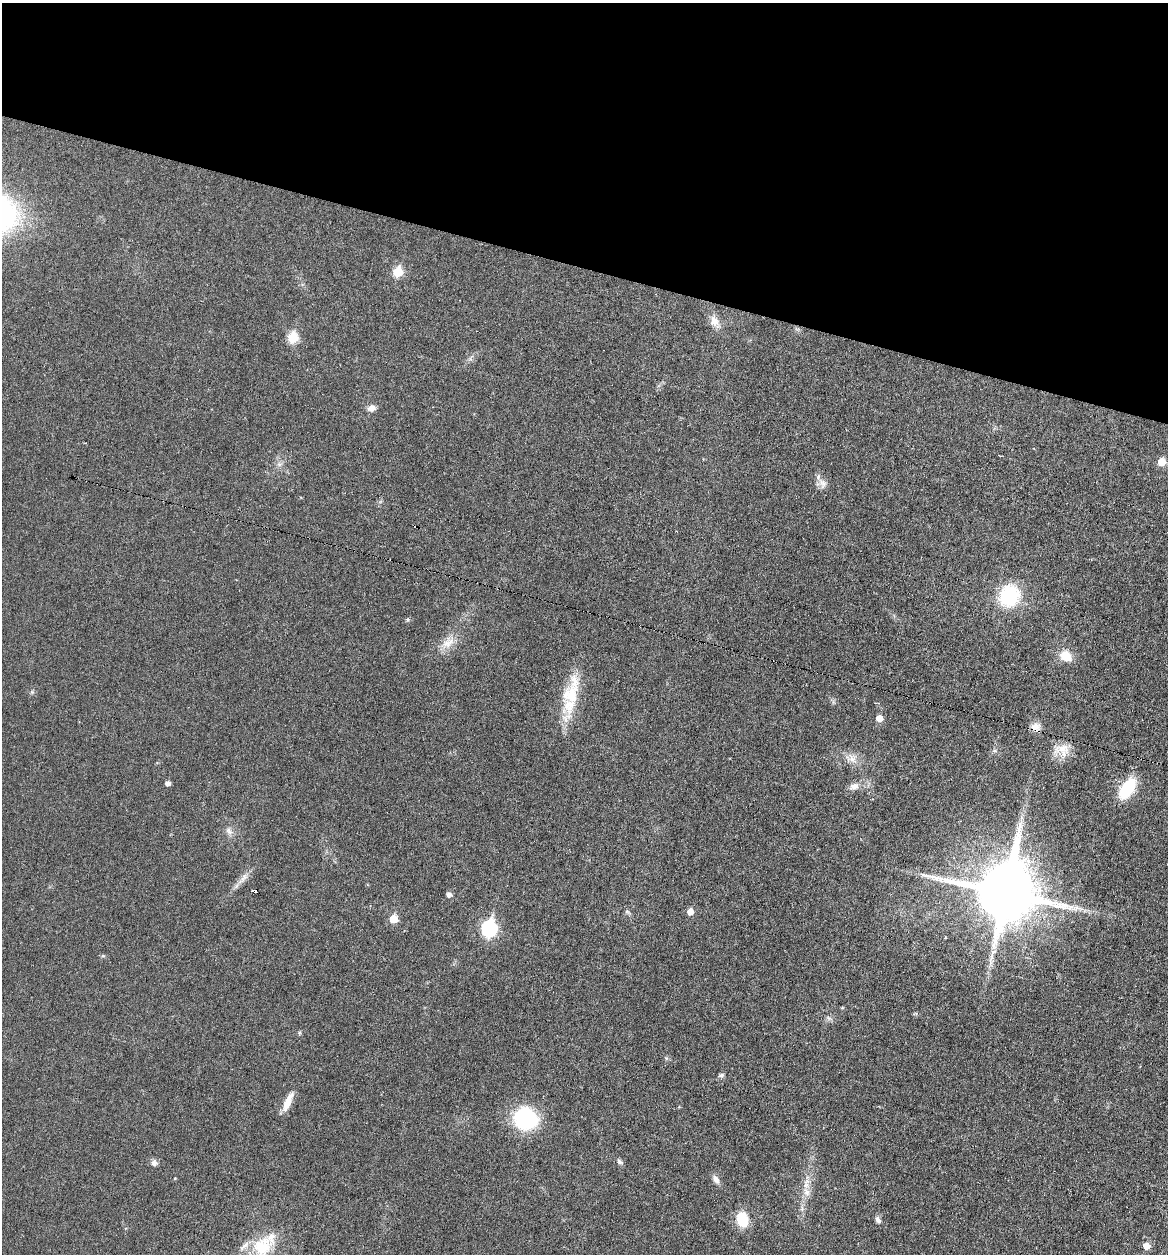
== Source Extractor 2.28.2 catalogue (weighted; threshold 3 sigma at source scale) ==
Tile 2 of 4 x 4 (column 2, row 1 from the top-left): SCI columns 1285-2450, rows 3756-5007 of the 5027 x 5007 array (HDU 1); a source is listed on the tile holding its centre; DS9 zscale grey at full resolution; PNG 1170 x 1256 px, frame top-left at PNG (2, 3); no overlay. Shown black and unused: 21% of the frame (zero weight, under 3 of 6 exposures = <1% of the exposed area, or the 3 px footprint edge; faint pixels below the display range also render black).
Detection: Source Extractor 2.28.2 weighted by HDU 2 'WHT'; one run over the whole footprint, this tile lists its part. Background 0.0454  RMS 0.0044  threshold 0.0179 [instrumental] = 3 sigma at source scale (4.09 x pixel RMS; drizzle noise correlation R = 1.36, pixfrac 0.8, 0.05/0.05 arcsec/px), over >= 5 px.
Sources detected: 44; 1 cosmic-ray / hot-pixel residue — not listed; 3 inside a brighter listed object's ellipse — not listed separately; the other 40 listed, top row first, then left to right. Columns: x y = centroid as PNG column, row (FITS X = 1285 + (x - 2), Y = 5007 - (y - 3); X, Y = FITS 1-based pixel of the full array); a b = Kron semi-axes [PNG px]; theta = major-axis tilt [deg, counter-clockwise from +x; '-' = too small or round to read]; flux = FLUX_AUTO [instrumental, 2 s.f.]
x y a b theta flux
398 272 6 6 - 14
714 321 15 12 -59 4
293 337 6 6 - 19
371 408 11 8 19 2.2
1162 461 6 6 - 6.6
822 483 14 10 -59 2.9
1009 596 21 19 73 27
448 643 22 12 38 5.9
1065 656 11 9 -32 8.1
571 694 32 24 68 18
879 718 6 5 - 4.1
1036 727 13 9 -10 2.9
1062 749 26 12 2 6.1
994 751 6 4 18 0.69
852 758 15 12 -40 4
168 783 5 5 - 1.8
854 786 14 9 17 2.9
1127 788 17 10 56 25
229 831 12 7 -53 1.9
243 878 20 7 51 3.1
1005 892 18 18 - 3300
449 894 5 5 - 1.7
690 911 5 5 - 3.8
393 919 6 6 - 7.6
489 928 8 7 - 76
992 957 10 5 82 1.6
829 1018 7 6 - 1
666 1058 5 5 - 0.55
721 1075 8 5 10 0.85
288 1102 24 7 65 5.4
525 1119 28 25 -18 29
620 1162 8 5 -40 1
154 1163 8 8 - 1.5
175 1178 4 3 - 0.34
716 1179 11 7 -55 2.1
806 1192 13 8 -61 3
742 1219 16 11 -78 11
878 1220 9 6 -68 1.5
262 1246 33 24 59 18
1146 1246 6 5 - 4.8
Overlapping masked pixels (flux is a lower limit): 1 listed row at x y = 1036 727
Isophote crosses this tile's border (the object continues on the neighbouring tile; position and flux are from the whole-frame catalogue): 1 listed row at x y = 262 1246
Unlisted compact peaks at least as high as the median listed source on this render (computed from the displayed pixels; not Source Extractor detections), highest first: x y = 408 620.